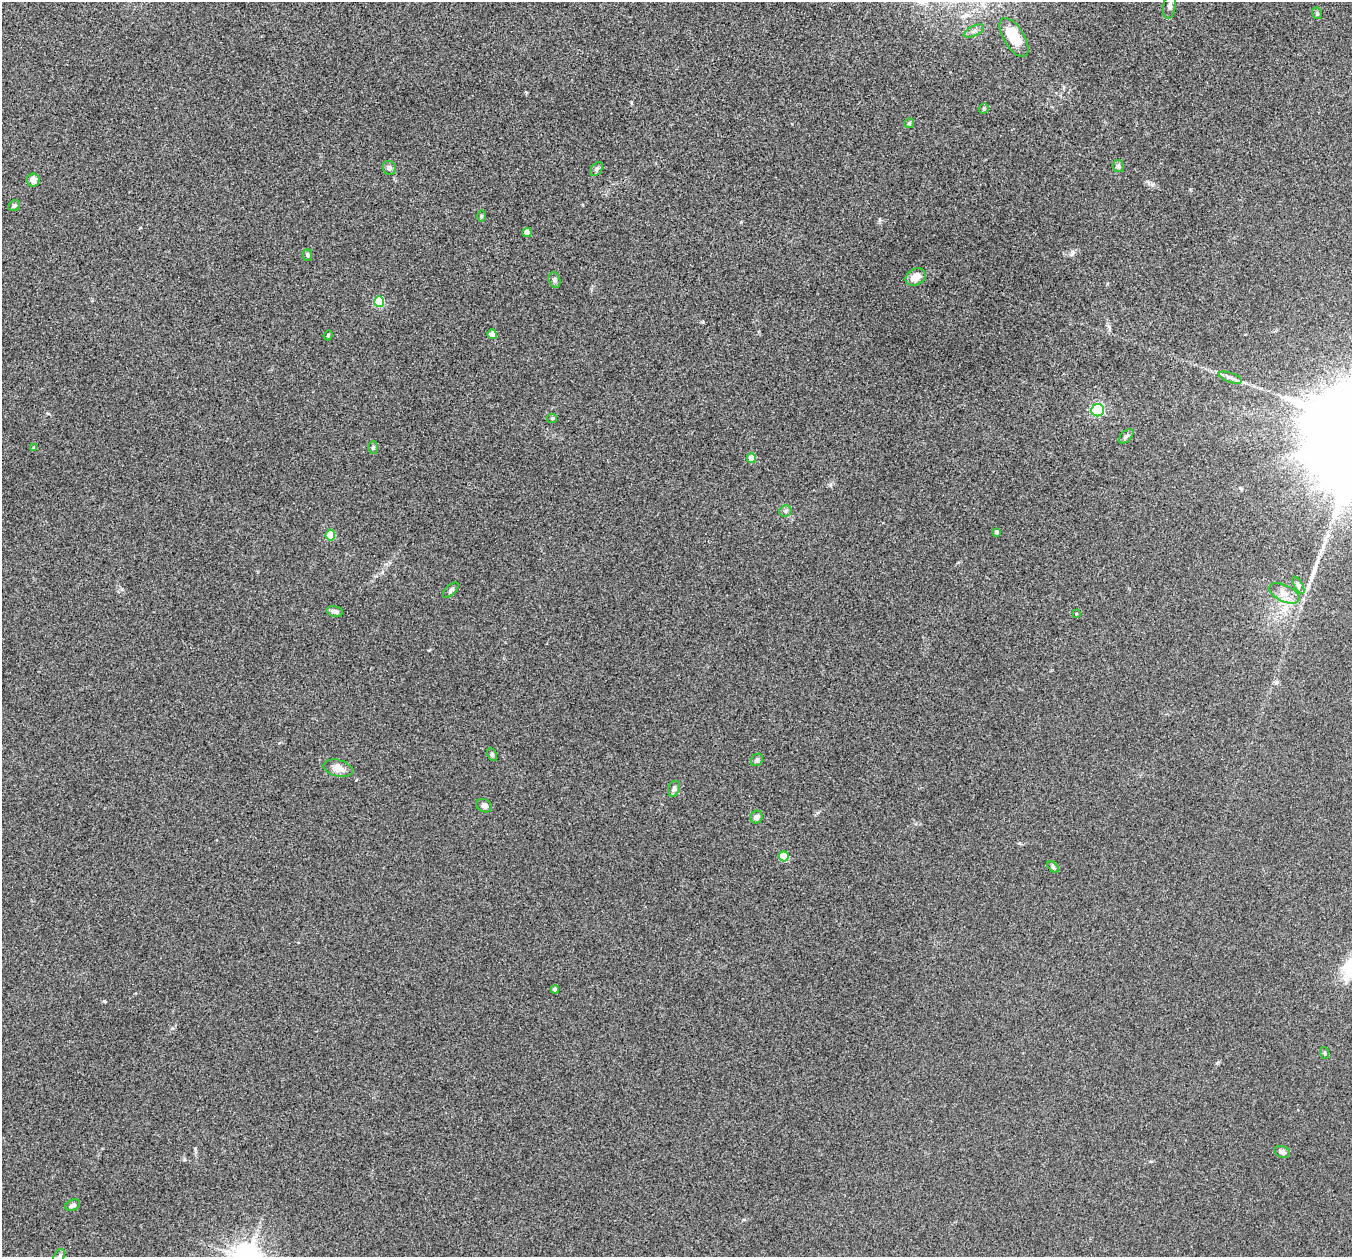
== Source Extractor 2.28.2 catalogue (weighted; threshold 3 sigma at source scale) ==
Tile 10 of 4 x 4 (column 2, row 3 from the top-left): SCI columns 1366-2715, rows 1402-2656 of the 5434 x 5444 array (HDU 1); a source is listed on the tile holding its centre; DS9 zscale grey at full resolution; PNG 1354 x 1259 px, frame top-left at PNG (2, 2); each listed source drawn as its Kron ellipse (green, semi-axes under 4 px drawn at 4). Shown black and unused: <1% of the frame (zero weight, under 3 of 4 exposures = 2% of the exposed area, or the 3 px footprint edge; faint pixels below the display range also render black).
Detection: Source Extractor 2.28.2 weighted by HDU 2 'WHT'; one run over the whole footprint, this tile lists its part. Background 0.106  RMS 0.013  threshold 0.0569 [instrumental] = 3 sigma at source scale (4.5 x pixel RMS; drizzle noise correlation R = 1.50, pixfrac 1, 0.05/0.05 arcsec/px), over >= 5 px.
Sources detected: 47; all 47 listed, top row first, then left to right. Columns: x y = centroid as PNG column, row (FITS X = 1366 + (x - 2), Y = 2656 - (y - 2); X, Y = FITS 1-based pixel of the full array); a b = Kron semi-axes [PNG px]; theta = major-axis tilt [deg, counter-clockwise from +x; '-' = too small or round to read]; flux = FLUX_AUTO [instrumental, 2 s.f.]
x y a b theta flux
1170 6 13 6 80 5.1
1317 13 6 4 -69 1.9
974 31 11 5 26 3.9
1014 37 22 10 -59 31
984 109 5 4 - 1.7
909 123 5 5 - 1.5
1118 166 6 5 - 2.4
389 168 7 6 - 3.6
596 169 8 5 51 2.7
33 180 6 6 - 6.7
14 205 6 5 - 2.5
482 216 6 4 88 1.5
527 232 5 4 - 11
307 255 6 5 - 2.2
915 277 10 8 32 12
554 280 8 5 -74 2.9
379 301 5 5 - 76
492 334 5 4 - 15
328 335 5 4 - 1.6
1230 378 12 4 -19 4.8
1098 410 6 6 - 71
552 418 5 4 - 1.5
1126 436 9 5 45 3
34 448 3 3 - 2.3
373 448 6 5 - 2
751 458 4 4 - 17
785 511 6 5 - 2.5
997 532 4 3 - 3.4
330 535 5 5 - 51
1298 585 9 4 -60 3
451 590 10 5 42 2.8
1284 593 16 8 -25 11
335 611 8 5 -14 4
1076 614 4 2 - 0.93
492 754 7 4 -64 2.1
757 760 7 5 47 2.4
338 768 15 8 -14 12
674 789 8 5 70 2.8
484 806 8 6 -24 4.9
756 817 6 6 - 5.1
784 856 5 5 - 57
1053 867 7 4 -45 1.9
555 989 4 4 - 3.7
1325 1053 6 3 -72 1.4
1282 1152 8 5 -17 4.6
73 1205 8 5 24 3.9
59 1256 8 5 62 2.9
Isophote crosses this tile's border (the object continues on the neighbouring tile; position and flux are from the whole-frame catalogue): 2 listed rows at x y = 1170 6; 59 1256
Unlisted compact peaks at least as high as the median listed source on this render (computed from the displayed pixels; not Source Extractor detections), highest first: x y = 104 1001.